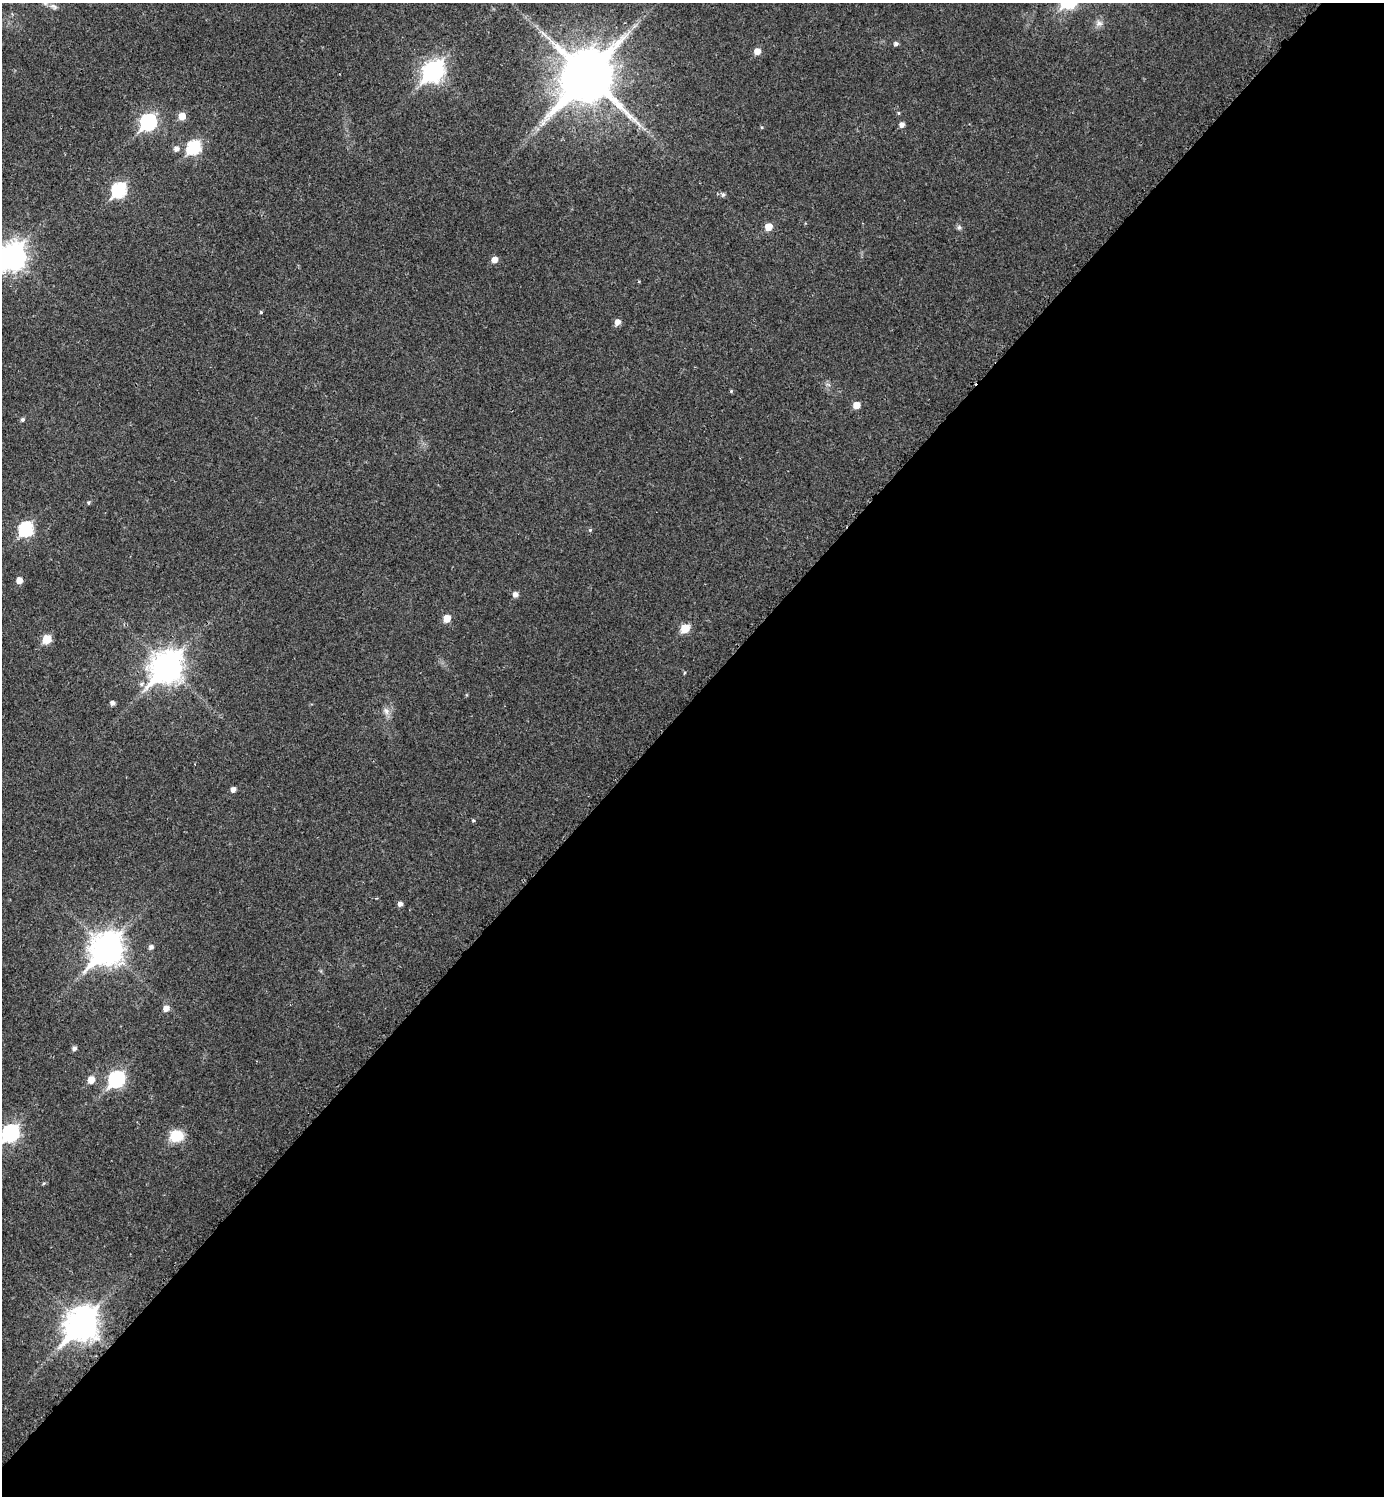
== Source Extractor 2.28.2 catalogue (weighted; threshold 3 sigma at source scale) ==
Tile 12 of 4 x 4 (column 4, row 3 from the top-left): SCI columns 4459-5840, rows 1495-2988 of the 5994 x 5992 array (HDU 1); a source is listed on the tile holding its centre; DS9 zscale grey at full resolution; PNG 1386 x 1498 px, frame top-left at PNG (2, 3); no overlay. Shown black and unused: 53% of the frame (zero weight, under 2 of 3 exposures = <1% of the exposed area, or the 3 px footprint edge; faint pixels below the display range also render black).
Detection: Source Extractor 2.28.2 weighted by HDU 2 'WHT'; one run over the whole footprint, this tile lists its part. Background 0.0292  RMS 0.0051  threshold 0.0229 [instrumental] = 3 sigma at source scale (4.5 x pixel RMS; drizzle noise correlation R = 1.50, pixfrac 1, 0.05/0.05 arcsec/px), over >= 5 px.
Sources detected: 50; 1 cosmic-ray / hot-pixel residue — not listed; the other 49 listed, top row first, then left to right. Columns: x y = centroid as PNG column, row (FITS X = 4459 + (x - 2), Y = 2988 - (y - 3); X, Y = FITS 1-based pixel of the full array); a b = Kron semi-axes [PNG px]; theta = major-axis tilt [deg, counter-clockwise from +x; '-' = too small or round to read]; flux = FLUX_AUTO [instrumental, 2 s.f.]
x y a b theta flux
53 6 10 6 -28 1.9
1099 23 9 8 - 2.4
896 44 5 5 - 1.4
757 51 6 6 - 4.2
433 71 10 8 45 250
588 76 17 15 49 3300
898 113 5 3 - 0.57
182 116 6 5 - 7.1
148 122 8 7 - 110
902 125 5 5 - 2.3
762 127 4 4 - 0.55
194 147 7 7 - 56
176 149 7 6 - 2.2
119 190 8 7 - 72
723 194 7 6 - 1.4
769 227 6 5 - 7.8
959 227 7 5 -90 1.1
12 256 11 9 48 480
495 260 5 5 - 4.4
261 312 4 3 - 0.59
617 322 6 6 - 3.1
731 391 5 4 - 0.61
856 405 6 5 - 5.6
22 420 5 4 - 1.1
88 503 5 5 - 0.75
26 529 8 7 - 60
590 530 5 4 - 0.58
19 580 5 5 - 4.2
515 594 6 5 - 2.4
447 618 6 5 - 7.9
685 628 6 5 - 15
47 639 6 5 - 14
167 667 12 10 46 710
684 673 4 3 - 0.49
113 703 5 4 - 2
386 711 11 7 -71 2.6
233 789 5 5 - 2.5
474 821 4 4 - 0.69
400 904 5 5 - 1.9
151 947 5 5 - 1.7
107 948 12 10 47 750
166 1008 6 6 - 3.5
74 1048 5 5 - 1.5
117 1079 8 7 - 94
91 1080 7 6 - 5.1
11 1133 9 7 46 120
176 1136 15 13 8 11
44 1183 5 4 - 0.62
82 1324 13 10 48 770
Isophote crosses this tile's border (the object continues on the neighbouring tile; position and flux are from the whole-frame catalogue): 3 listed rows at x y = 53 6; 12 256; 11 1133